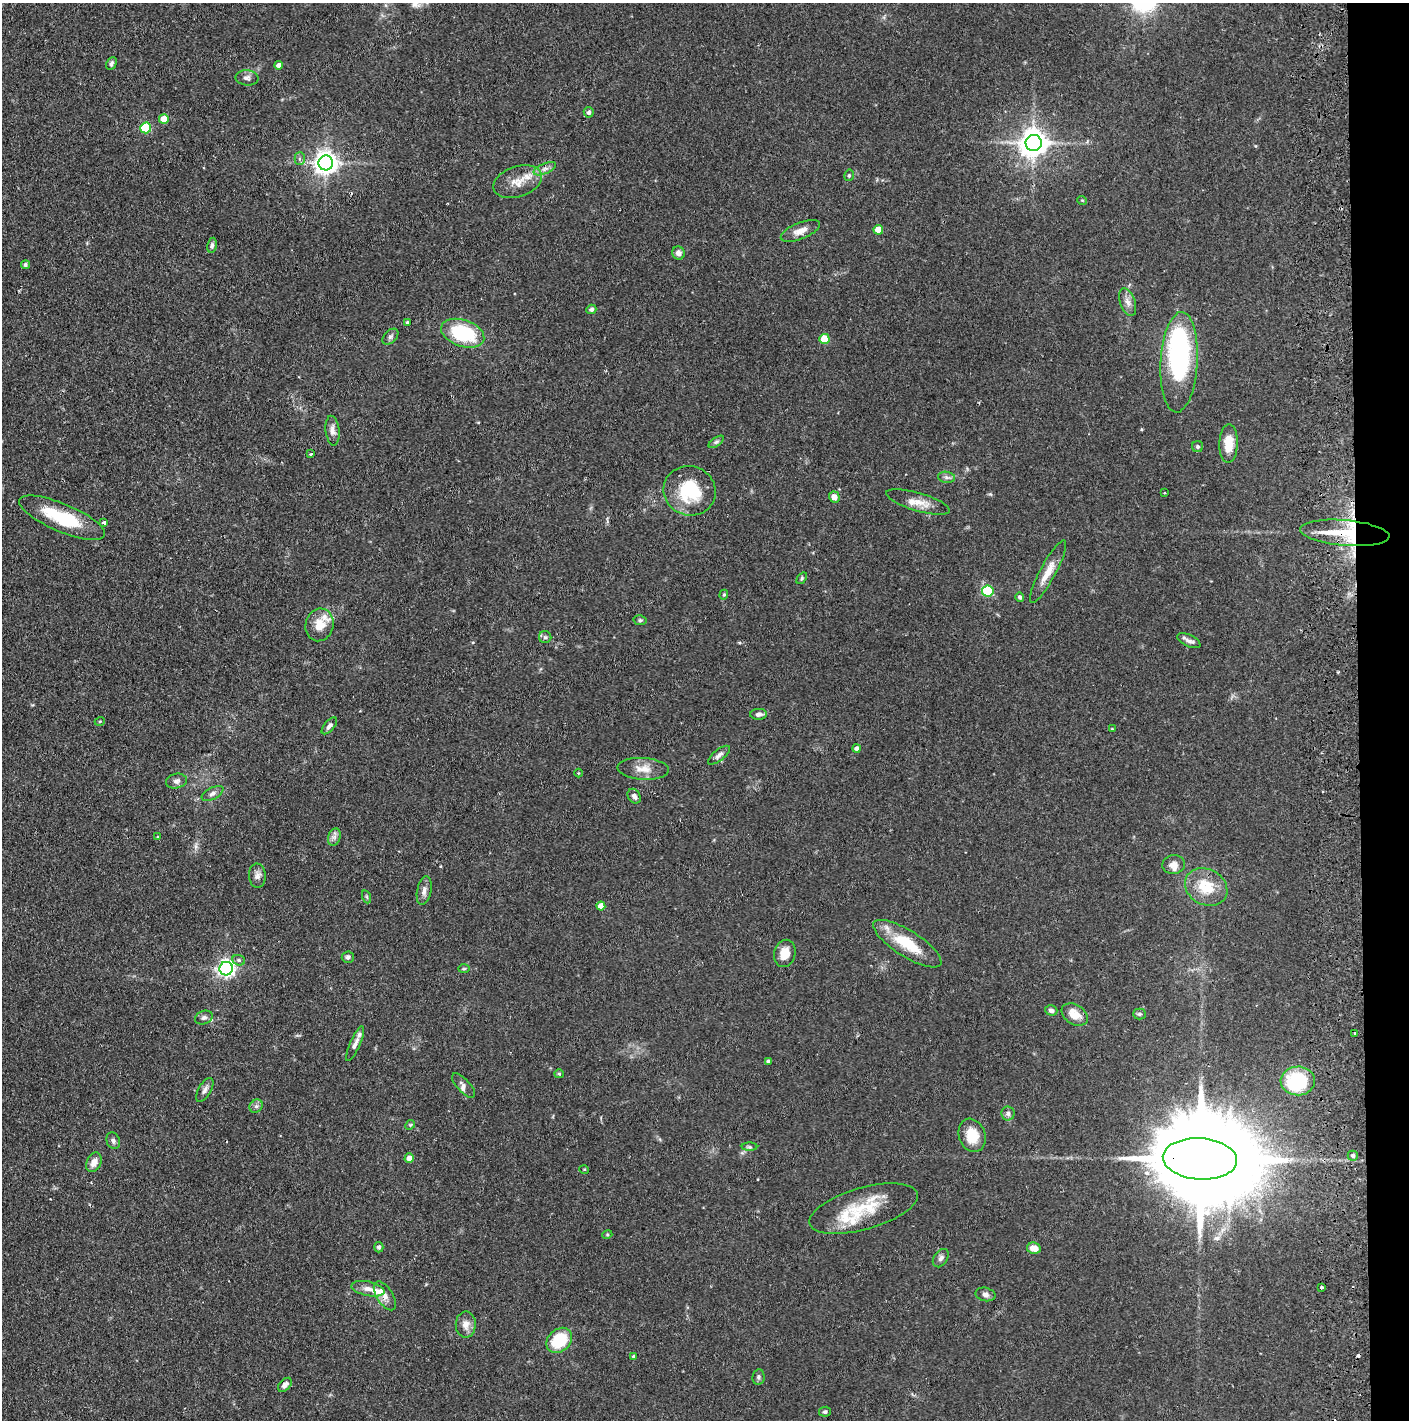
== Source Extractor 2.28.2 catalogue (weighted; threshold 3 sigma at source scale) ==
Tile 6 of 3 x 3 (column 3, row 2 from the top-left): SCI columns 2899-4305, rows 1421-2838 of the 4390 x 4257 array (HDU 1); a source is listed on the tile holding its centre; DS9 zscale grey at full resolution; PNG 1411 x 1422 px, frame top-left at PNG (2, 3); each listed source drawn as its Kron ellipse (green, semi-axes under 4 px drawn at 4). Shown black and unused: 4% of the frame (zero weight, under 2 of 3 exposures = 3% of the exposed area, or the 3 px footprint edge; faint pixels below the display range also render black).
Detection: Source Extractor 2.28.2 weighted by HDU 2 'WHT'; one run over the whole footprint, this tile lists its part. Background 0.076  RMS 0.0055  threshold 0.025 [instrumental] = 3 sigma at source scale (4.5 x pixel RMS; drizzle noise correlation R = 1.50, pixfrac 1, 0.05/0.05 arcsec/px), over >= 5 px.
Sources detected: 121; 2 inside a brighter object's white glare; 1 cosmic-ray / hot-pixel residue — neither listed nor drawn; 9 inside a brighter listed object's ellipse — not listed separately; the other 109 listed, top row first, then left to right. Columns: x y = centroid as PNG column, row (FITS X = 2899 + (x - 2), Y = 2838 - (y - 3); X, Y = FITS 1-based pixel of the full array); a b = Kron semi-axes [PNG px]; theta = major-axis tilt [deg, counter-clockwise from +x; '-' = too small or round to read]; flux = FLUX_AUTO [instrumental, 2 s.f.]
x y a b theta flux
111 63 7 4 64 1.4
278 65 4 4 - 2.4
247 78 11 7 -5 2.1
589 112 5 5 - 1.4
164 119 5 5 - 9.3
146 128 5 5 - 33
1034 143 8 8 - 730
300 158 6 5 - 1.4
326 163 7 7 - 440
545 169 12 5 23 2.3
849 175 6 4 76 0.85
518 182 25 15 19 9.3
1082 200 5 3 - 0.48
878 230 5 5 - 9.6
800 231 21 8 21 4.9
212 245 7 4 79 1.1
678 253 6 6 - 2.3
25 265 4 4 - 1.1
1128 302 14 7 -70 3.4
591 309 5 4 - 1.5
407 322 4 3 - 0.79
463 333 22 13 -19 37
390 337 9 6 45 1.5
824 339 5 5 - 16
1179 362 50 18 87 77
333 431 15 7 -84 3.2
716 442 9 4 35 1.1
1228 444 19 9 88 10
1198 447 5 5 - 1
310 454 3 3 - 0.85
946 477 8 5 -7 1.6
690 491 26 24 -18 29
1164 493 3 2 - 0.48
834 497 5 5 - 3.7
918 502 33 9 -16 6.8
62 518 46 14 -23 30
104 522 4 3 - 1.5
1345 533 45 13 -5 31
1048 572 35 8 62 8.2
802 578 6 4 51 0.82
988 591 5 5 - 37
724 595 5 4 - 0.74
1020 597 5 4 - 1.2
640 620 6 5 - 0.89
319 625 16 14 76 8.5
545 637 6 6 - 1.2
1189 641 12 6 -26 2.1
759 714 8 5 1 2.1
100 721 5 3 - 0.56
329 726 10 5 49 1.9
1112 729 3 3 - 0.36
857 748 4 4 - 2.1
719 755 13 5 39 2
643 769 26 11 -4 7.1
578 773 4 3 - 0.42
176 781 10 7 11 2
213 793 12 5 28 2.1
634 796 8 6 -56 2.2
157 837 4 4 - 0.6
334 837 9 6 71 2.2
1174 865 11 9 8 4.1
257 876 12 8 -87 2.7
1206 887 22 18 -29 16
424 891 14 7 78 2.9
367 897 6 4 -71 0.73
601 906 4 4 - 5.9
907 944 39 13 -32 20
785 953 14 10 76 7
348 957 6 5 - 1.8
239 960 6 5 - 1.1
226 969 7 6 - 200
464 969 6 4 2 0.64
1051 1010 6 5 - 1.6
1140 1014 6 5 - 1.1
1075 1015 14 9 -33 7.8
204 1018 9 6 20 1.9
1355 1033 3 2 - 0.63
355 1044 19 5 66 2.7
768 1061 4 3 - 1.1
559 1074 5 4 - 0.66
1298 1081 17 14 2 34
464 1085 15 6 -47 2.1
205 1090 13 6 59 2.3
256 1106 7 6 - 1.4
1008 1114 7 6 - 1.7
410 1125 5 4 - 0.65
972 1135 17 13 -71 12
113 1141 8 6 -69 1.7
750 1147 8 4 0 0.93
1353 1156 5 5 - 1.6
409 1158 4 4 - 4.4
1200 1159 37 20 -4 14000
94 1162 10 7 67 4
584 1169 5 3 - 0.46
864 1209 56 21 16 28
607 1235 5 3 - 0.56
379 1247 5 4 - 1.3
1034 1248 7 5 -12 5.8
941 1258 10 6 56 2
1321 1287 3 3 - 1.3
368 1289 17 7 -12 3.9
985 1294 10 6 -14 2
385 1296 16 8 -57 4
466 1325 13 10 89 4.5
559 1340 14 11 44 22
634 1357 4 4 - 0.98
758 1377 8 6 81 1.2
285 1385 8 5 46 2.4
825 1412 6 5 - 1.1
Overlapping masked pixels (flux is a lower limit): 2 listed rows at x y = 1345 533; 1200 1159